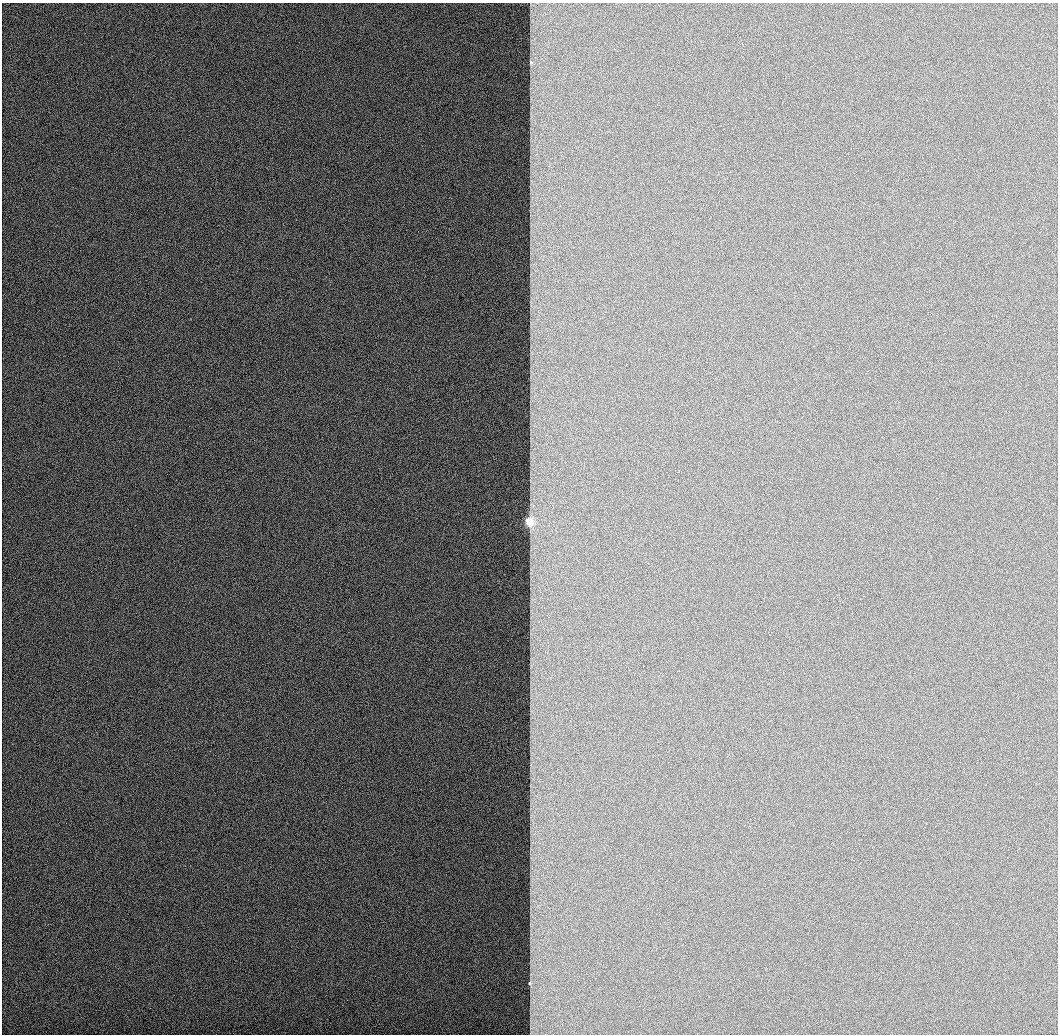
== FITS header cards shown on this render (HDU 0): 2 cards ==
NAXIS1  =                 1056 / Length of Axis 1 (Serial)
NAXIS2  =                 1032 / Length of Axis 2 (Parallel)

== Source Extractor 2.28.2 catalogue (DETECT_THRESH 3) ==
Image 1056 x 1032 px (HDU 0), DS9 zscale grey, 1 PNG px = 1 image px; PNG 1060 x 1036 px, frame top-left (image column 1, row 1032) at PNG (2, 3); no overlay
Background 518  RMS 2.9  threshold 8.66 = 3 sigma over >= 5 px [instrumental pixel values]
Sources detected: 3; all 3 listed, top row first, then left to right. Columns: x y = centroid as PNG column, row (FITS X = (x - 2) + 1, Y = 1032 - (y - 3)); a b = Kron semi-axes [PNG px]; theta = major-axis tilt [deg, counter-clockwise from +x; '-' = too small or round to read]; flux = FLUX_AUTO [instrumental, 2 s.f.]
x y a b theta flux
531 63 3 3 - 360
529 522 4 3 - 14000
529 983 3 3 - 550